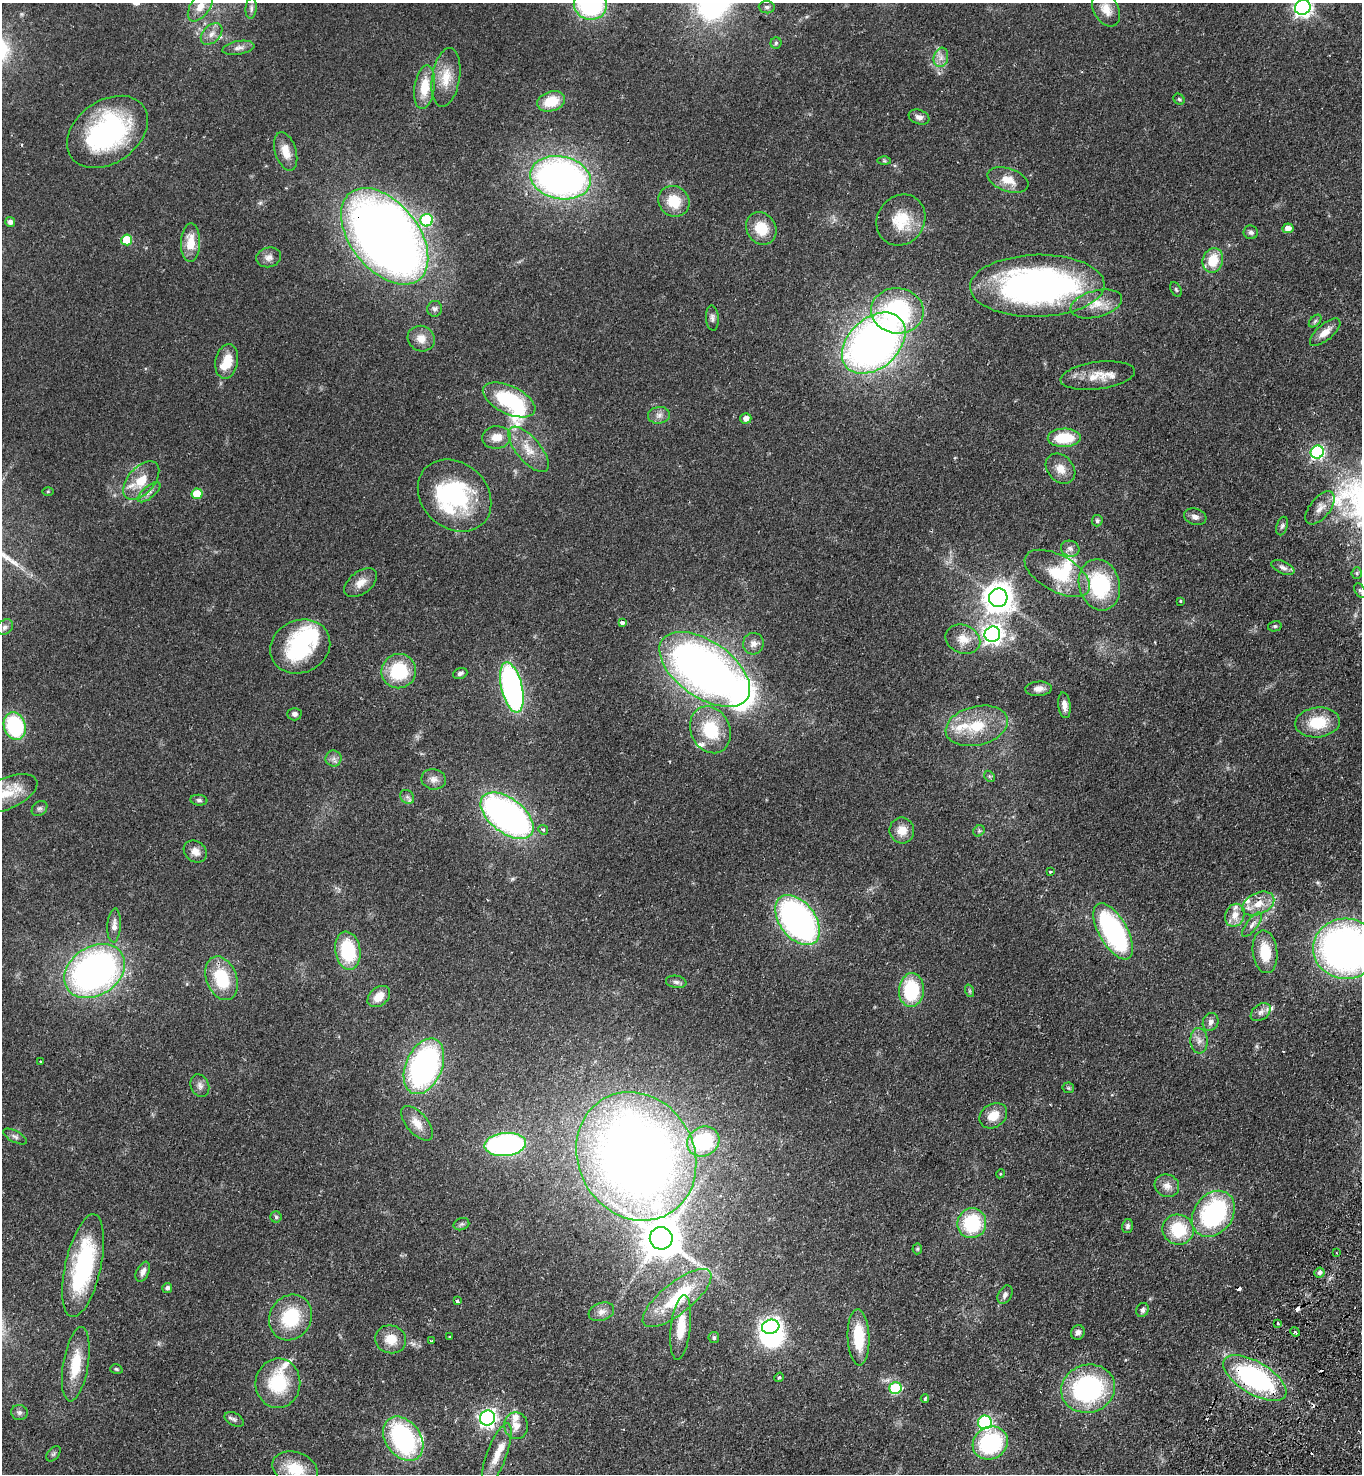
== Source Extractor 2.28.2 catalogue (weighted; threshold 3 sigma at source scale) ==
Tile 6 of 4 x 4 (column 2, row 2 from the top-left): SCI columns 1720-3079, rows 2996-4467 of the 6019 x 5989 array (HDU 1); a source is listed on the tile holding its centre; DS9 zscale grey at full resolution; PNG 1364 x 1476 px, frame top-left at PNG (2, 3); each listed source drawn as its Kron ellipse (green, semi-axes under 4 px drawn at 4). Shown black and unused: <1% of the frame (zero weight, under 2 of 3 exposures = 4% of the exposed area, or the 3 px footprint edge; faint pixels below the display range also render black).
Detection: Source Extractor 2.28.2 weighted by HDU 2 'WHT'; one run over the whole footprint, this tile lists its part. Background 0.0484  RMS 0.0055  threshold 0.0247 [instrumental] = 3 sigma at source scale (4.5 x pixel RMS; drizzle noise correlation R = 1.50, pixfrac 1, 0.05/0.05 arcsec/px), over >= 5 px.
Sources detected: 204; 7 inside a brighter object's white glare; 5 cosmic-ray / hot-pixel residue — neither listed nor drawn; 14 inside a brighter listed object's ellipse — not listed separately; the other 178 listed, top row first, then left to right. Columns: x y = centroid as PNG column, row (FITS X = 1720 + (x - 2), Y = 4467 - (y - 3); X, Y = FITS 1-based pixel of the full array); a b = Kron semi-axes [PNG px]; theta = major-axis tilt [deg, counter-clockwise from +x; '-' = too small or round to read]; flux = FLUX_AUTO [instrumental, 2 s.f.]
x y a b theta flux
590 5 17 15 -19 72
200 6 17 9 55 6
767 7 8 6 -5 1.2
1303 7 8 7 - 210
251 8 10 5 86 1.5
1106 9 18 12 -61 6.4
212 34 13 8 45 3.6
776 43 5 5 - 0.9
238 48 16 6 9 2.8
941 57 10 7 75 3
446 77 30 14 81 11
425 87 22 10 82 12
1179 99 6 5 - 0.83
551 101 14 10 18 13
919 117 10 7 -19 2.3
107 132 44 31 36 84
286 151 20 10 -73 7.1
884 161 6 4 -1 0.76
560 178 30 21 -11 230
1008 180 21 11 -19 8
674 201 16 15 - 13
427 220 6 6 - 43
901 220 26 23 56 17
10 222 5 5 - 2
761 228 17 14 -56 13
1288 228 5 5 - 3.9
1251 232 7 6 - 1.6
385 236 55 34 -51 610
127 240 5 5 - 18
190 243 19 9 89 10
269 257 12 9 15 3.2
1213 260 12 10 75 13
1037 286 67 31 1 200
1176 289 8 5 -63 0.88
1096 304 26 13 15 10
435 309 8 7 - 1.6
897 311 26 22 -7 62
712 318 12 6 -85 1.8
1315 321 7 4 45 1
1325 332 19 8 41 5.1
421 339 14 12 -27 5.3
874 343 36 25 42 310
227 361 17 11 80 10
1098 376 37 13 7 11
509 400 28 14 -25 39
659 415 11 8 8 2.7
746 418 5 5 - 3.3
497 437 14 11 7 6.3
1064 438 16 9 1 19
528 449 28 12 -50 9.9
1317 452 6 6 - 87
1060 469 17 12 -47 5.9
141 481 22 13 48 12
48 491 6 4 1 0.59
149 492 14 6 40 2.5
197 494 5 5 - 17
455 496 40 32 -42 55
1320 508 19 10 52 4.7
1195 517 11 8 -16 2.6
1097 521 5 5 - 1.1
1282 526 9 5 73 1.2
1070 549 9 8 - 2.3
1283 567 12 6 -24 2.2
1057 573 36 18 -29 20
1357 573 5 5 - 0.82
361 583 19 11 37 5.4
1099 585 26 20 -75 40
1360 590 7 5 -62 1.1
998 598 9 9 - 750
1180 601 3 2 - 0.72
622 623 4 3 - 2.2
1275 626 7 5 14 0.97
5 627 9 7 37 1.8
992 634 8 7 - 260
963 639 18 14 -23 7.9
753 644 11 10 - 3.1
300 646 31 26 25 47
705 669 52 28 -35 340
399 671 17 17 - 29
460 673 7 5 20 1.3
512 688 26 10 -77 140
1038 689 13 7 3 3.1
1064 705 13 6 -83 3.2
294 714 7 6 - 1.8
1318 722 22 15 5 17
15 726 14 10 -73 46
977 726 31 19 14 20
710 730 24 19 -65 22
334 758 8 8 - 2.2
989 776 6 4 -46 0.79
434 779 12 10 -10 3.4
6 794 34 15 23 14
407 797 7 6 - 1.5
199 800 8 5 -7 1.2
39 808 8 6 42 1.4
507 816 31 17 -38 200
543 830 5 4 - 0.86
902 830 13 12 - 6.6
979 831 6 5 - 0.83
195 851 12 10 -38 4.2
1050 872 3 3 - 0.57
1258 904 17 10 24 7.9
1235 915 12 9 67 5.9
797 920 28 18 -53 170
114 925 17 6 86 3.1
1252 925 14 5 53 2.5
1113 931 31 14 -60 87
1346 949 33 30 -3 250
348 951 19 12 -80 31
1265 952 21 12 -83 15
95 971 32 24 33 190
222 978 22 15 -69 25
676 982 10 6 -8 1.7
911 990 17 12 86 33
970 991 6 4 -71 0.77
379 997 13 9 40 7.2
1261 1012 11 7 36 2.5
1211 1022 9 7 65 2.4
1199 1041 13 8 -86 3.3
41 1061 3 2 - 0.49
424 1066 29 18 67 130
200 1086 12 9 -68 2.4
1068 1088 6 5 - 0.77
993 1116 15 11 35 7.6
417 1123 21 10 -49 6.3
15 1136 13 5 -29 1.7
703 1141 17 14 29 40
505 1144 21 11 6 120
636 1156 66 58 -61 550
1000 1174 4 3 - 0.48
1167 1186 12 11 - 4.1
1213 1214 25 19 53 79
276 1217 5 5 - 0.93
972 1223 15 14 - 33
461 1224 8 6 21 1.1
1128 1226 7 5 76 1.4
1178 1230 16 15 - 22
661 1238 11 11 - 1600
917 1249 5 5 - 0.73
1336 1253 3 2 - 0.68
83 1266 52 18 77 62
143 1272 10 6 65 2.8
1319 1273 5 5 - 1.7
167 1288 5 5 - 1.6
1005 1295 10 6 61 2
677 1298 42 15 39 28
457 1301 3 3 - 1.7
1142 1310 7 6 - 1.5
601 1312 13 9 20 3.2
291 1317 23 20 58 27
1278 1324 4 2 - 0.6
681 1327 32 10 83 11
771 1327 9 7 16 200
1078 1332 7 6 - 2.2
1295 1332 5 4 - 0.8
449 1337 2 2 - 0.45
859 1337 28 11 -88 20
714 1338 5 5 - 1.1
391 1339 15 14 - 8.4
431 1341 3 3 - 0.64
76 1364 37 12 81 17
116 1369 6 4 -17 0.73
779 1377 5 4 - 0.68
1255 1378 35 16 -31 90
278 1383 24 22 85 27
895 1388 6 6 - 35
1088 1389 27 24 15 78
925 1398 4 3 - 1.2
19 1412 8 7 - 1.6
487 1418 7 7 - 190
234 1419 10 6 -28 1.5
985 1422 7 6 - 70
516 1426 13 12 - 4.9
403 1439 24 17 -54 83
990 1443 18 16 31 54
53 1454 9 5 49 1.1
497 1454 33 10 70 9
295 1469 23 16 -20 16
Overlapping masked pixels (flux is a lower limit): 4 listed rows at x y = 385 236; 1037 286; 83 1266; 1255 1378
Isophote crosses this tile's border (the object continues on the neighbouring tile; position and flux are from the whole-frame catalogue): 6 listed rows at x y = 590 5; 200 6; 1303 7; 6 794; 1346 949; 295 1469